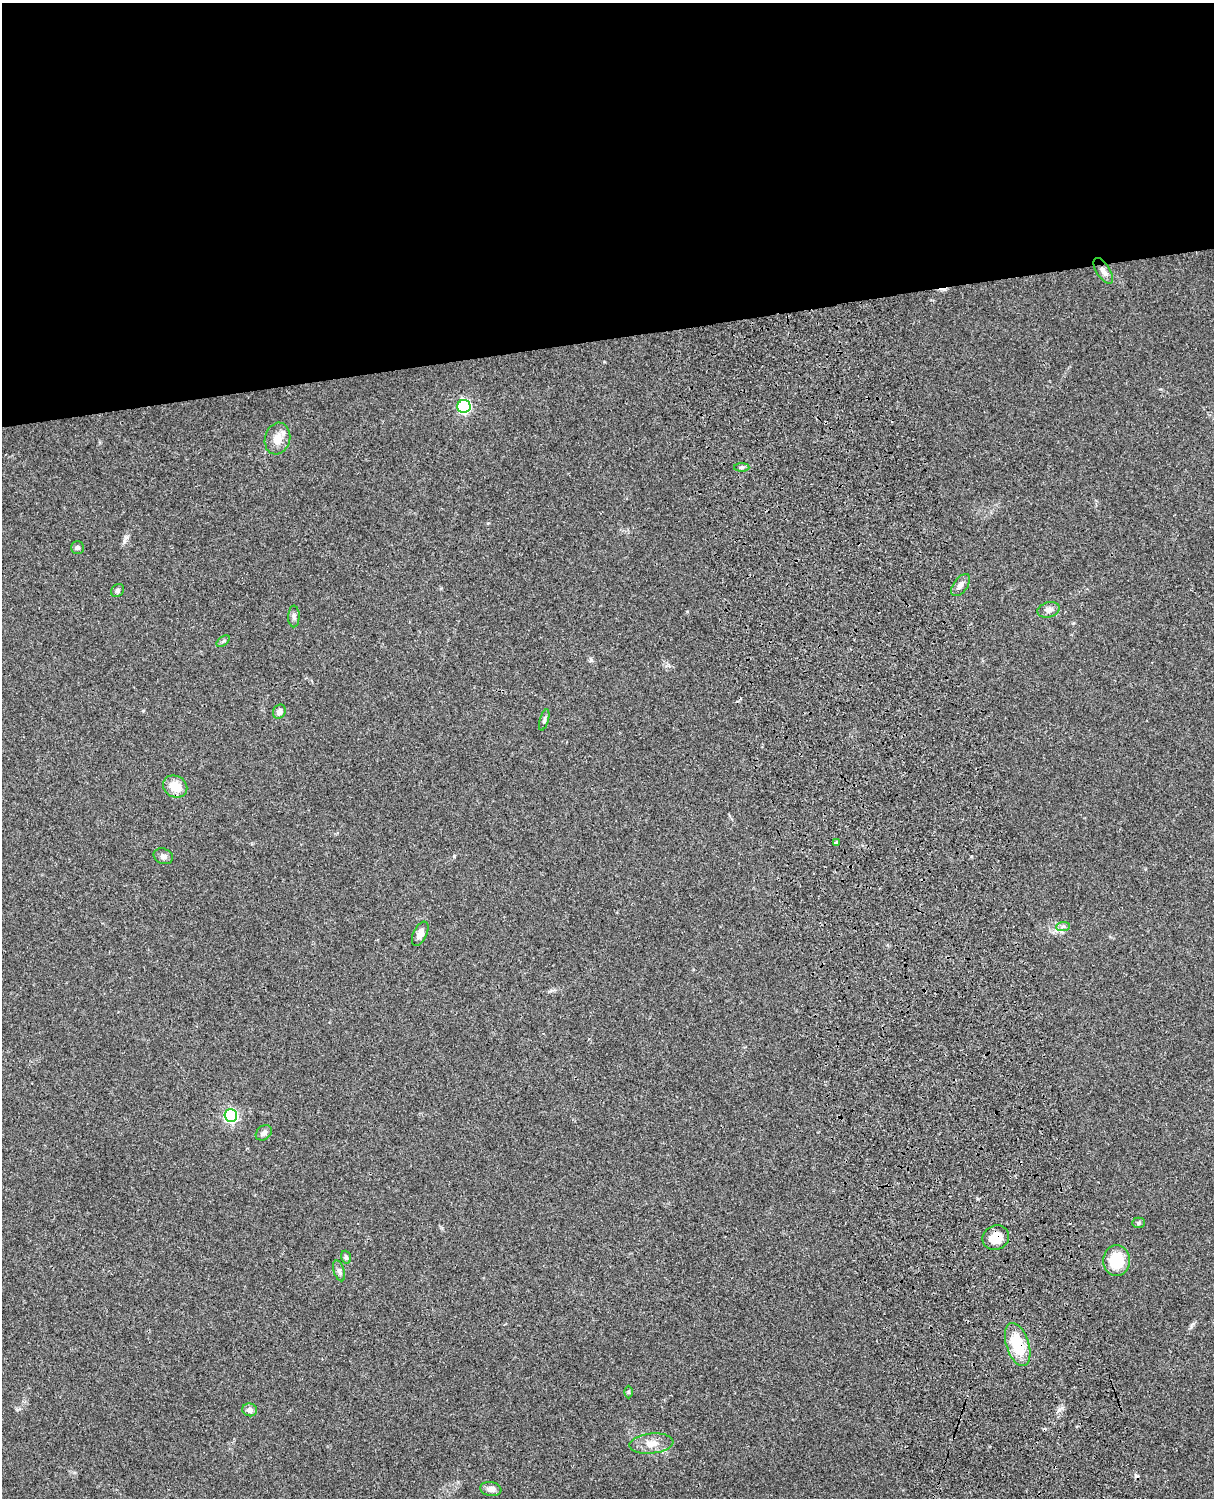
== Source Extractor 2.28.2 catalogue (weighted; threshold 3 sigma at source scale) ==
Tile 2 of 4 x 3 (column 2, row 1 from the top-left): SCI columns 1334-2545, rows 3269-4764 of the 5088 x 4928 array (HDU 1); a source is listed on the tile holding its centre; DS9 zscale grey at full resolution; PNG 1216 x 1500 px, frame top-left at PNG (2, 3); each listed source drawn as its Kron ellipse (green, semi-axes under 4 px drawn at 4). Shown black and unused: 23% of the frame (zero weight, under 3 of 4 exposures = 6% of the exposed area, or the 3 px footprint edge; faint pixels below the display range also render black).
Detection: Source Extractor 2.28.2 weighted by HDU 2 'WHT'; one run over the whole footprint, this tile lists its part. Background 0.098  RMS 0.0063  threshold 0.0283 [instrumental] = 3 sigma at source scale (4.5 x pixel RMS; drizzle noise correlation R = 1.50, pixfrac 1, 0.05/0.05 arcsec/px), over >= 5 px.
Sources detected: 32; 3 cosmic-ray / hot-pixel residue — neither listed nor drawn; the other 29 listed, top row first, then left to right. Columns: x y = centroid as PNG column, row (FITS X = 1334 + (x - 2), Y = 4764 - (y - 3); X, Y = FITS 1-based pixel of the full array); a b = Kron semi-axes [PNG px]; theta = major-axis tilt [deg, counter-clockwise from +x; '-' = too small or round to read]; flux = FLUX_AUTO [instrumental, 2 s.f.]
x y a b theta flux
1103 271 15 6 -57 3.5
464 406 6 6 - 88
277 439 16 12 74 7.6
742 467 8 4 1 1.1
77 548 6 6 - 1.5
961 585 13 7 53 2.9
118 590 7 6 - 1.3
1048 610 11 7 15 2.9
294 616 11 5 89 1.8
223 641 7 4 36 1
279 712 7 6 - 2.7
544 720 11 4 73 1.3
175 787 13 10 -31 9.6
837 843 4 4 - 1.6
163 856 10 7 -21 2.4
1063 926 7 4 3 1.3
420 934 13 6 64 4.1
231 1116 6 6 - 97
264 1133 9 6 39 2.5
1138 1223 6 5 - 1.1
996 1238 13 12 - 8.8
346 1257 6 5 - 1.3
1116 1261 15 13 87 22
339 1271 11 5 -72 1.9
1018 1345 22 11 -72 22
629 1392 6 4 -89 0.68
250 1410 7 6 - 2.8
651 1444 22 10 6 7.2
491 1489 11 7 -7 3.5
Overlapping masked pixels (flux is a lower limit): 3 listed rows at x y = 1103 271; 996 1238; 1018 1345
Unlisted compact peaks at least as high as the median listed source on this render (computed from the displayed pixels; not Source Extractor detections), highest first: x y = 126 537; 454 856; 591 660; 1062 1408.